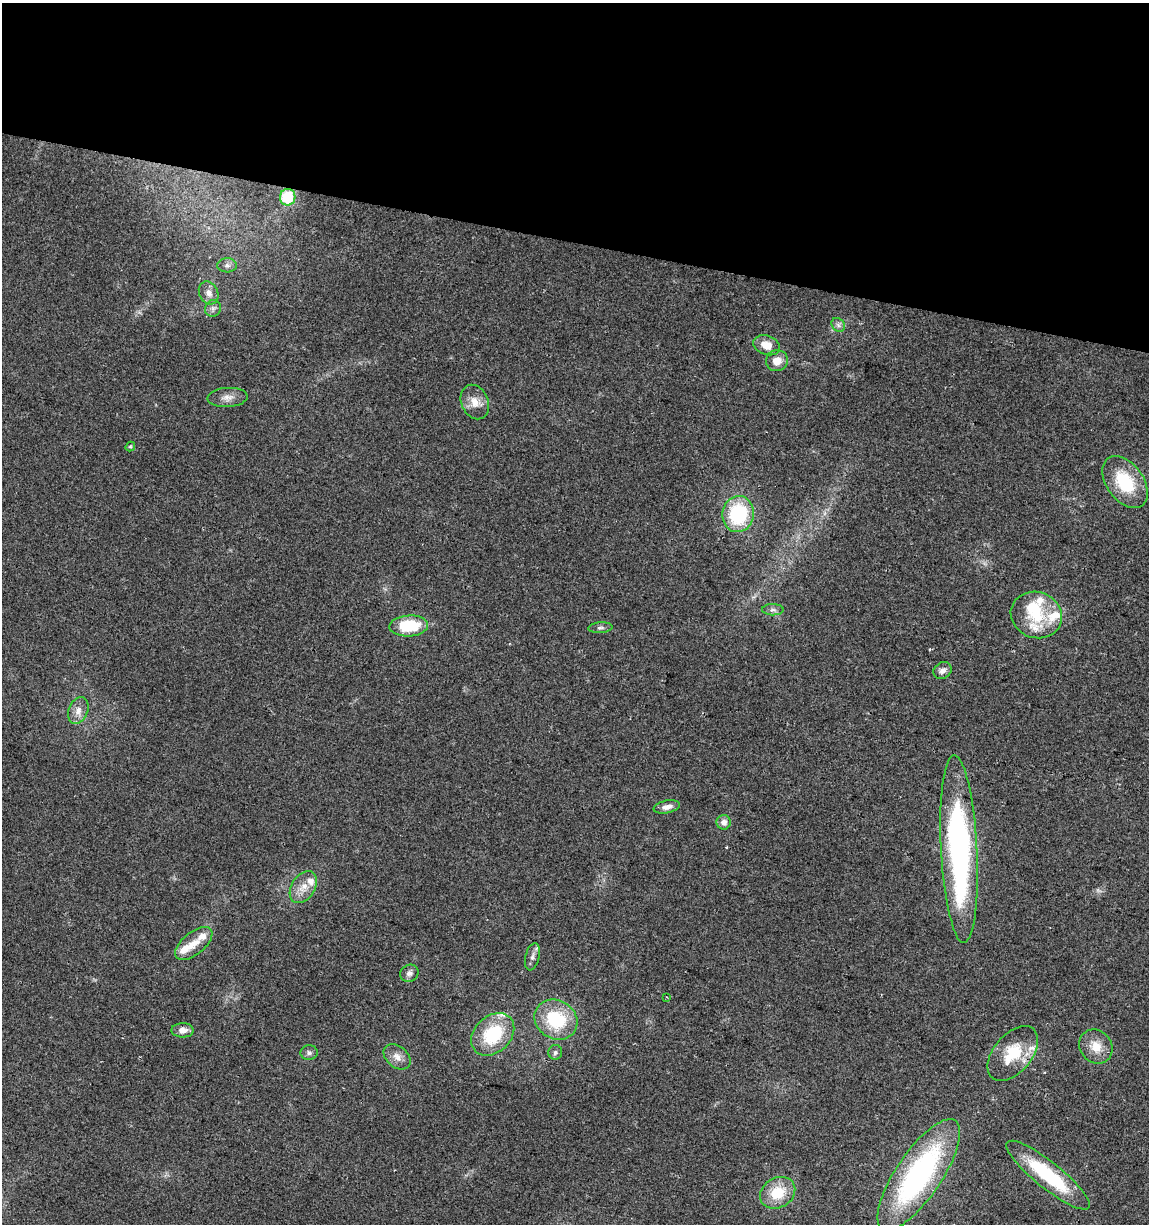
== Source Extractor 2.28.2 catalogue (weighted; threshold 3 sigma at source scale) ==
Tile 2 of 4 x 4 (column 2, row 1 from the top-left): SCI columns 1464-2610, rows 3669-4890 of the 5161 x 4904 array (HDU 1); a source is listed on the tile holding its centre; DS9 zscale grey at full resolution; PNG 1151 x 1226 px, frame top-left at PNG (2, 3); each listed source drawn as its Kron ellipse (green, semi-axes under 4 px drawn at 4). Shown black and unused: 20% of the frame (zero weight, under 2 of 3 exposures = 2% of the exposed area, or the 3 px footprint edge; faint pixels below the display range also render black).
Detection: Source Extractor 2.28.2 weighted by HDU 2 'WHT'; one run over the whole footprint, this tile lists its part. Background 0.11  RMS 0.01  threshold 0.047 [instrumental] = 3 sigma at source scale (4.5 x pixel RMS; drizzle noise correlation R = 1.50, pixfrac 1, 0.0396/0.0396 arcsec/px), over >= 5 px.
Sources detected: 48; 1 too faint to see at this stretch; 1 inside a brighter object's white glare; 1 cosmic-ray / hot-pixel residue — neither listed nor drawn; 8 inside a brighter listed object's ellipse — not listed separately; the other 37 listed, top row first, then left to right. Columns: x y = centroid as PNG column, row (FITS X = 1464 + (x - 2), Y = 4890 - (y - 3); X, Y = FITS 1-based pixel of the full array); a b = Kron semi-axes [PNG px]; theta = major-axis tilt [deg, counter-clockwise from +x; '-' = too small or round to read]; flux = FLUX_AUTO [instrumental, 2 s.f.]
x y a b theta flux
288 197 8 8 - 37
227 265 10 7 -1 4.1
209 293 12 9 -63 7.3
213 308 8 8 - 3.6
838 325 7 6 - 3.1
766 345 13 9 -20 13
777 361 11 10 - 11
228 397 20 9 4 8.6
475 402 18 13 -66 13
130 446 5 4 - 1.2
1125 482 29 18 -54 52
738 514 18 16 82 78
773 610 11 5 0 3.5
1036 615 26 23 -20 41
409 626 19 10 4 48
600 628 12 5 5 3.3
943 670 9 8 - 5
78 711 14 9 69 8.7
667 807 13 6 12 6
724 822 7 7 - 6.3
959 849 94 18 -87 280
303 887 17 11 57 14
194 943 22 11 39 14
532 957 14 7 77 5.2
409 973 9 8 - 4.7
666 997 2 2 - 0.86
556 1020 22 19 -32 61
183 1030 11 7 -1 7.4
493 1034 24 18 44 60
1096 1046 18 15 -48 17
555 1052 7 7 - 3.1
309 1053 8 7 - 3.3
1013 1053 32 19 50 40
397 1057 15 10 -39 9
919 1175 65 23 56 220
1048 1175 52 13 -39 78
778 1193 18 15 32 31